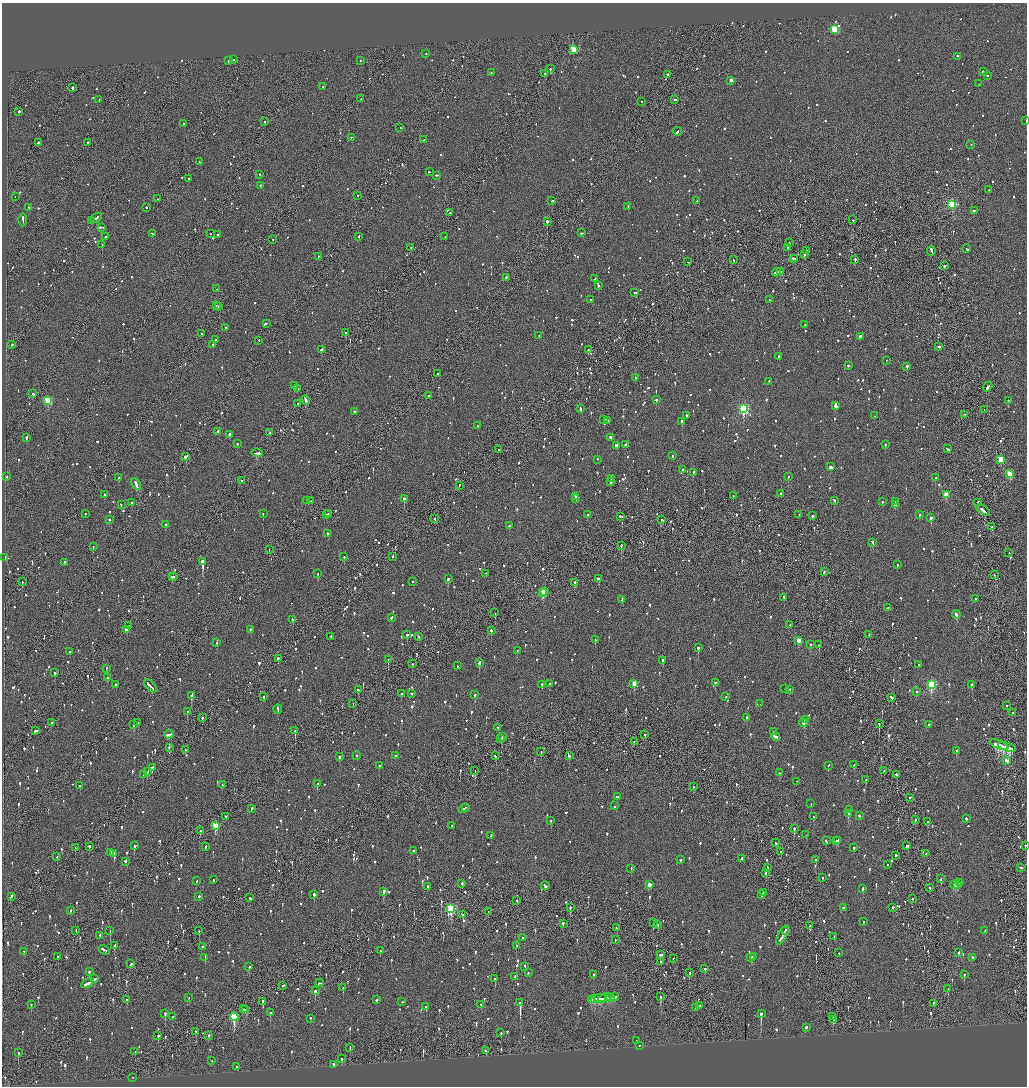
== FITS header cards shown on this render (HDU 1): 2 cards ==
NAXIS1  =                 2050
NAXIS2  =                 2168

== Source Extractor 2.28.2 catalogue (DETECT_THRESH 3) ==
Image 2050 x 2168 px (HDU 1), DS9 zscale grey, zoomed out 1/2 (1 PNG px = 2 x 2 image px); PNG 1029 x 1088 px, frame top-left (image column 2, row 2168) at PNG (2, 3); each listed source drawn as its Kron ellipse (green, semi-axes under 4 px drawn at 4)
Background -0.0806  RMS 0.063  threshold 0.19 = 3 sigma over >= 5 px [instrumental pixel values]
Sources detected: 1736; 78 cannot appear on this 1/2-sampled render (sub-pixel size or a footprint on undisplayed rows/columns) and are neither listed nor drawn; of the other 1658, the 500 brightest by FLUX_AUTO listed and drawn (1158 fainter detections omitted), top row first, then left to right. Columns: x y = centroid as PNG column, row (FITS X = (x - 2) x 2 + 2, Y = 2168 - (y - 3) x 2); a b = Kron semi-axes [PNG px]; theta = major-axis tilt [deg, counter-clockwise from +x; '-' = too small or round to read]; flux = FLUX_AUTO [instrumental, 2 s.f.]
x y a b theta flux
835 30 3 3 - 750
574 50 3 3 - 560
426 54 2 2 - 98
958 57 2 2 - 280
233 60 2 2 - 70
228 61 2 2 - 410
360 61 2 1 - 260
550 69 2 2 - 260
983 72 3 2 - 130
491 73 2 2 - 88
545 74 2 2 - 170
667 75 3 2 - 120
987 76 2 2 - 74
731 81 2 2 - 94
979 84 2 2 - 98
323 87 2 2 - 95
72 88 2 2 - 760
361 99 2 1 - 100
99 100 2 1 - 390
675 100 2 2 - 240
642 102 2 2 - 69
19 112 2 2 - 260
1026 121 2 1 - 140
265 122 2 2 - 110
184 124 2 2 - 100
400 128 2 2 - 180
677 132 4 2 - 380
351 138 2 1 - 110
424 140 2 2 - 210
38 143 2 2 - 230
88 143 3 2 - 94
971 145 2 2 - 79
199 162 2 2 - 89
429 172 2 2 - 280
260 175 2 2 - 98
436 176 2 2 - 80
189 179 2 2 - 150
260 186 2 2 - 99
989 190 2 2 - 340
358 196 2 1 - 95
15 197 2 2 - 73
157 199 2 2 - 140
552 201 2 2 - 90
697 201 3 2 - 100
952 205 3 3 - 1100
628 207 2 2 - 96
28 208 2 2 - 71
146 208 2 2 - 89
974 211 2 2 - 280
450 213 2 2 - 87
96 218 6 2 36 260
23 220 6 2 -89 220
853 220 2 2 - 79
92 221 2 1 - 73
547 222 2 1 - 2100
101 228 3 1 - 270
582 233 3 2 - 100
152 234 3 2 - 110
211 234 2 1 - 80
218 235 2 1 - 74
105 237 2 2 - 80
359 237 2 2 - 74
445 237 2 2 - 93
273 240 2 2 - 91
789 243 2 1 - 170
102 245 2 2 - 330
411 248 2 2 - 83
788 248 2 2 - 200
967 249 3 2 - 80
807 251 3 2 - 290
931 251 5 2 - 290
804 255 2 2 - 110
318 257 2 2 - 69
793 259 3 2 - 120
795 259 2 1 - 94
733 260 2 2 - 140
855 260 2 2 - 170
688 262 3 2 - 110
944 266 2 2 - 73
780 272 3 2 - 160
777 273 4 2 - 150
506 278 2 2 - 190
595 279 3 2 - 150
598 286 2 2 - 170
217 289 2 1 - 71
635 293 2 2 - 76
591 300 2 2 - 140
769 300 2 2 - 88
216 306 2 2 - 170
219 307 2 1 - 410
266 324 3 2 - 82
804 325 3 2 - 270
226 328 2 2 - 260
346 333 2 2 - 310
201 334 2 2 - 70
539 336 2 2 - 94
860 336 3 2 - 78
215 340 2 2 - 130
259 341 2 1 - 86
11 345 3 2 - 70
213 345 2 2 - 130
939 347 3 2 - 140
321 350 3 2 - 490
588 350 2 2 - 350
778 357 2 2 - 69
886 361 2 1 - 100
848 366 2 2 - 370
907 367 2 2 - 390
438 374 2 2 - 85
636 378 2 2 - 74
769 382 2 2 - 100
294 386 3 2 - 130
988 387 5 2 - 230
298 389 2 1 - 300
33 394 2 2 - 230
428 396 2 2 - 110
306 400 4 2 - 490
656 400 2 2 - 310
48 401 3 3 - 630
1008 401 2 2 - 80
297 404 2 2 - 94
835 406 3 2 - 500
580 409 3 2 - 130
743 409 4 3 - 1700
984 410 2 1 - 220
355 412 2 2 - 110
964 415 2 1 - 75
687 416 3 2 - 210
874 416 2 2 - 86
604 420 2 2 - 96
607 421 2 2 - 400
682 422 2 2 - 500
477 426 2 2 - 71
218 432 3 2 - 100
270 433 2 2 - 72
229 435 2 2 - 360
26 438 2 2 - 460
610 438 3 2 - 550
237 444 2 2 - 130
625 445 2 2 - 2100
885 445 2 2 - 82
616 446 2 2 - 1900
947 449 3 2 - 100
499 450 2 2 - 160
257 453 6 2 -5 200
673 456 2 2 - 74
185 457 3 2 - 560
597 460 2 2 - 98
1001 460 3 3 - 390
830 467 2 2 - 3200
683 470 2 2 - 74
693 473 2 2 - 81
1009 474 3 3 - 300
7 477 2 2 - 71
788 477 2 2 - 280
119 478 2 2 - 330
935 478 2 2 - 95
611 479 4 2 - 220
242 481 2 2 - 110
611 482 3 2 - 200
136 485 6 2 -61 430
459 486 2 1 - 71
781 494 2 2 - 96
104 495 3 2 - 110
946 495 3 3 - 300
733 496 3 1 - 88
575 497 2 2 - 110
404 499 2 2 - 550
576 499 3 1 - 130
307 501 2 2 - 110
310 501 2 1 - 77
834 501 3 2 - 92
882 502 2 2 - 240
895 502 2 1 - 300
131 503 2 2 - 860
978 503 2 2 - 120
121 505 2 2 - 250
896 505 3 2 - 220
983 511 7 2 -34 370
85 514 2 2 - 140
263 514 2 2 - 110
328 514 2 1 - 78
327 515 2 2 - 85
587 515 2 2 - 78
799 515 2 1 - 82
919 515 2 2 - 95
812 516 2 2 - 300
620 517 3 2 - 140
931 518 2 2 - 1200
435 519 2 1 - 120
110 520 2 2 - 190
661 520 2 2 - 190
165 525 2 2 - 210
509 526 2 2 - 270
992 527 2 2 - 130
327 534 2 2 - 120
873 543 4 2 - 140
621 546 2 2 - 150
93 547 2 2 - 95
269 550 2 1 - 74
1009 553 2 1 - 110
344 557 2 2 - 84
393 557 2 1 - 330
5 558 2 2 - 120
203 562 3 2 - 8900
64 563 3 2 - 110
897 565 2 2 - 84
824 572 3 2 - 110
318 574 2 2 - 480
486 574 2 1 - 110
994 575 2 2 - 75
174 576 2 1 - 130
172 577 2 2 - 170
448 579 2 2 - 440
598 579 3 2 - 80
22 582 2 1 - 210
413 582 2 2 - 96
574 583 3 2 - 97
545 592 2 2 - 130
542 593 3 3 - 580
784 598 3 2 - 170
975 599 2 2 - 93
622 600 4 2 - 95
888 608 2 2 - 140
495 613 2 1 - 75
956 615 4 2 - 310
392 618 3 2 - 240
292 620 3 2 - 100
790 625 2 2 - 75
128 626 3 1 - 140
127 630 3 2 - 92
251 630 3 2 - 110
491 631 2 2 - 290
407 635 2 2 - 220
869 635 2 1 - 170
331 637 3 2 - 120
419 637 3 2 - 74
595 640 2 2 - 120
799 641 3 2 - 200
217 643 2 2 - 170
810 645 2 2 - 76
819 645 2 1 - 160
698 648 2 2 - 290
517 651 2 1 - 110
70 652 2 2 - 130
278 659 2 2 - 190
388 660 2 1 - 180
663 661 2 2 - 330
479 663 3 2 - 650
412 664 2 2 - 140
919 665 2 2 - 92
457 666 2 2 - 80
106 669 3 2 - 81
55 673 2 2 - 180
107 678 2 2 - 330
715 683 2 1 - 210
549 684 2 2 - 110
634 684 3 2 - 210
116 685 2 2 - 110
542 685 2 2 - 110
931 685 4 3 - 1200
972 685 2 2 - 71
150 686 8 2 -44 290
785 689 2 1 - 160
358 690 2 2 - 100
790 690 2 2 - 130
917 692 2 2 - 73
401 694 2 2 - 280
411 694 2 2 - 89
475 695 3 2 - 250
191 696 2 2 - 240
263 697 2 2 - 130
726 697 2 2 - 140
891 698 3 2 - 110
353 704 2 1 - 70
760 704 2 2 - 93
1007 706 2 1 - 110
278 709 4 2 - 170
187 712 2 2 - 180
1012 713 2 2 - 76
202 718 2 2 - 240
747 718 3 2 - 570
805 720 4 2 - 270
51 723 2 2 - 150
137 723 2 2 - 140
803 723 4 2 - 240
879 724 2 2 - 180
134 725 3 2 - 240
929 725 2 2 - 100
498 728 2 1 - 110
36 731 4 2 - 150
295 731 2 2 - 370
773 732 2 2 - 87
169 735 5 2 - 260
645 735 2 2 - 93
503 737 2 2 - 99
776 737 4 2 - 490
501 739 2 2 - 230
634 742 2 2 - 87
999 745 10 3 -21 1800
169 748 2 2 - 97
1007 748 9 2 -18 1500
185 750 2 2 - 69
957 751 2 2 - 140
541 752 2 1 - 110
357 756 2 2 - 87
395 756 2 2 - 140
495 756 3 2 - 98
569 756 2 2 - 84
340 757 2 2 - 190
1007 761 4 2 - 200
854 765 3 2 - 140
379 766 2 2 - 100
828 766 2 2 - 87
152 768 2 1 - 180
475 771 2 1 - 110
884 771 2 2 - 450
148 772 3 2 - 320
779 773 2 2 - 81
143 775 2 2 - 87
896 775 3 2 - 91
866 780 2 2 - 170
797 782 2 2 - 77
317 784 2 2 - 210
222 785 2 2 - 76
80 786 2 2 - 100
693 787 2 1 - 70
617 797 2 2 - 73
910 798 2 2 - 74
811 804 2 2 - 95
614 806 2 2 - 140
465 808 2 1 - 73
252 809 3 2 - 140
463 809 5 2 - 220
849 810 2 2 - 180
848 814 2 2 - 260
859 816 3 2 - 99
225 817 2 1 - 83
813 817 2 2 - 120
966 819 2 2 - 110
915 820 2 2 - 100
550 821 2 2 - 80
928 822 2 2 - 73
215 826 3 3 - 420
452 826 2 2 - 280
794 829 2 2 - 400
200 831 2 1 - 280
806 835 2 1 - 100
491 836 3 2 - 95
826 841 3 2 - 100
836 841 3 2 - 75
838 841 2 2 - 130
775 843 3 2 - 78
1025 845 2 1 - 91
135 846 2 2 - 190
907 846 3 2 - 160
89 847 2 2 - 230
206 847 3 2 - 94
75 848 2 1 - 89
854 848 2 2 - 320
413 851 2 2 - 76
781 852 2 2 - 150
111 853 2 2 - 71
114 854 2 2 - 410
926 854 2 1 - 290
896 856 2 2 - 180
57 857 2 2 - 87
742 859 4 2 - 160
680 860 2 2 - 460
816 860 2 2 - 78
125 862 2 2 - 290
888 865 2 2 - 77
768 868 3 2 - 210
1020 868 3 2 - 150
631 869 2 2 - 76
766 873 3 2 - 190
823 878 2 2 - 71
941 879 2 2 - 93
213 880 2 2 - 170
197 881 2 2 - 79
959 883 2 1 - 160
462 884 2 2 - 280
649 885 3 2 - 120
955 885 4 2 - 210
957 885 3 2 - 160
545 886 4 2 - 200
427 887 3 2 - 170
930 888 2 2 - 84
863 889 3 2 - 140
383 892 4 2 - 280
763 893 3 2 - 110
314 895 2 2 - 280
762 895 2 2 - 76
11 897 4 2 - 120
199 897 2 2 - 350
250 898 3 2 - 79
912 899 2 1 - 87
517 901 2 1 - 140
570 908 2 1 - 280
843 908 2 2 - 460
893 908 2 2 - 97
451 909 4 3 - 900
70 911 3 2 - 92
488 912 2 2 - 70
463 915 3 2 - 96
863 922 2 2 - 84
653 923 2 2 - 230
563 924 2 1 - 780
658 925 3 2 - 130
810 926 3 2 - 79
616 928 2 2 - 70
76 931 2 1 - 76
110 931 2 1 - 150
199 931 2 1 - 130
785 931 4 1 - 140
985 931 2 2 - 190
783 935 11 2 61 420
100 936 2 2 - 270
834 937 2 2 - 120
523 938 2 2 - 120
615 940 2 1 - 76
114 946 4 2 - 110
516 946 2 2 - 110
202 947 2 2 - 72
104 950 6 2 -31 250
380 951 2 2 - 77
24 952 3 2 - 71
839 953 2 2 - 70
959 953 3 2 - 110
660 955 4 2 - 190
58 957 3 2 - 170
753 957 3 2 - 93
205 958 2 1 - 80
751 958 3 2 - 89
973 958 3 2 - 83
674 959 2 1 - 94
661 962 2 1 - 71
131 964 3 2 - 110
249 967 2 2 - 160
525 967 2 2 - 92
705 969 2 2 - 80
89 972 2 2 - 110
528 973 2 2 - 77
689 973 3 2 - 280
593 975 2 2 - 85
964 975 2 2 - 130
515 977 3 2 - 77
95 979 3 2 - 120
495 979 2 2 - 210
87 983 7 2 29 290
320 983 4 2 - 420
283 986 3 2 - 170
343 988 2 2 - 97
948 989 2 2 - 130
315 991 3 2 - 280
614 997 5 2 - 180
660 997 3 2 - 280
189 998 2 2 - 72
605 998 7 2 19 300
610 998 3 2 - 120
595 999 4 2 - 280
600 999 6 2 4 320
127 1000 2 2 - 130
376 1000 2 2 - 190
591 1000 3 2 - 130
263 1002 3 2 - 160
401 1002 2 2 - 150
520 1003 3 2 - 3700
933 1004 2 1 - 84
31 1005 2 2 - 120
481 1005 2 2 - 120
699 1006 2 2 - 120
426 1007 2 2 - 88
695 1008 2 1 - 84
243 1009 3 2 - 320
246 1010 4 2 - 150
270 1013 2 2 - 320
165 1014 3 2 - 180
761 1014 2 2 - 360
172 1017 2 2 - 73
234 1017 4 3 - 830
833 1017 2 1 - 110
310 1019 2 2 - 200
833 1020 2 1 - 97
806 1028 2 2 - 530
196 1032 2 2 - 75
501 1033 2 2 - 100
158 1036 2 2 - 130
209 1036 2 2 - 310
636 1041 2 2 - 77
639 1046 2 2 - 220
350 1048 3 2 - 76
485 1051 3 2 - 150
135 1052 2 2 - 230
18 1053 2 2 - 84
342 1059 2 2 - 130
212 1061 2 2 - 79
333 1065 2 2 - 250
237 1067 2 2 - 98
132 1078 2 1 - 160
At the frame edge (FLAGS 8, measured only in part): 2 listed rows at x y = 1026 121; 1025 845
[1158 fainter detections neither listed nor drawn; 78 sub-pixel or undisplayed-footprint detections neither listed nor drawn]